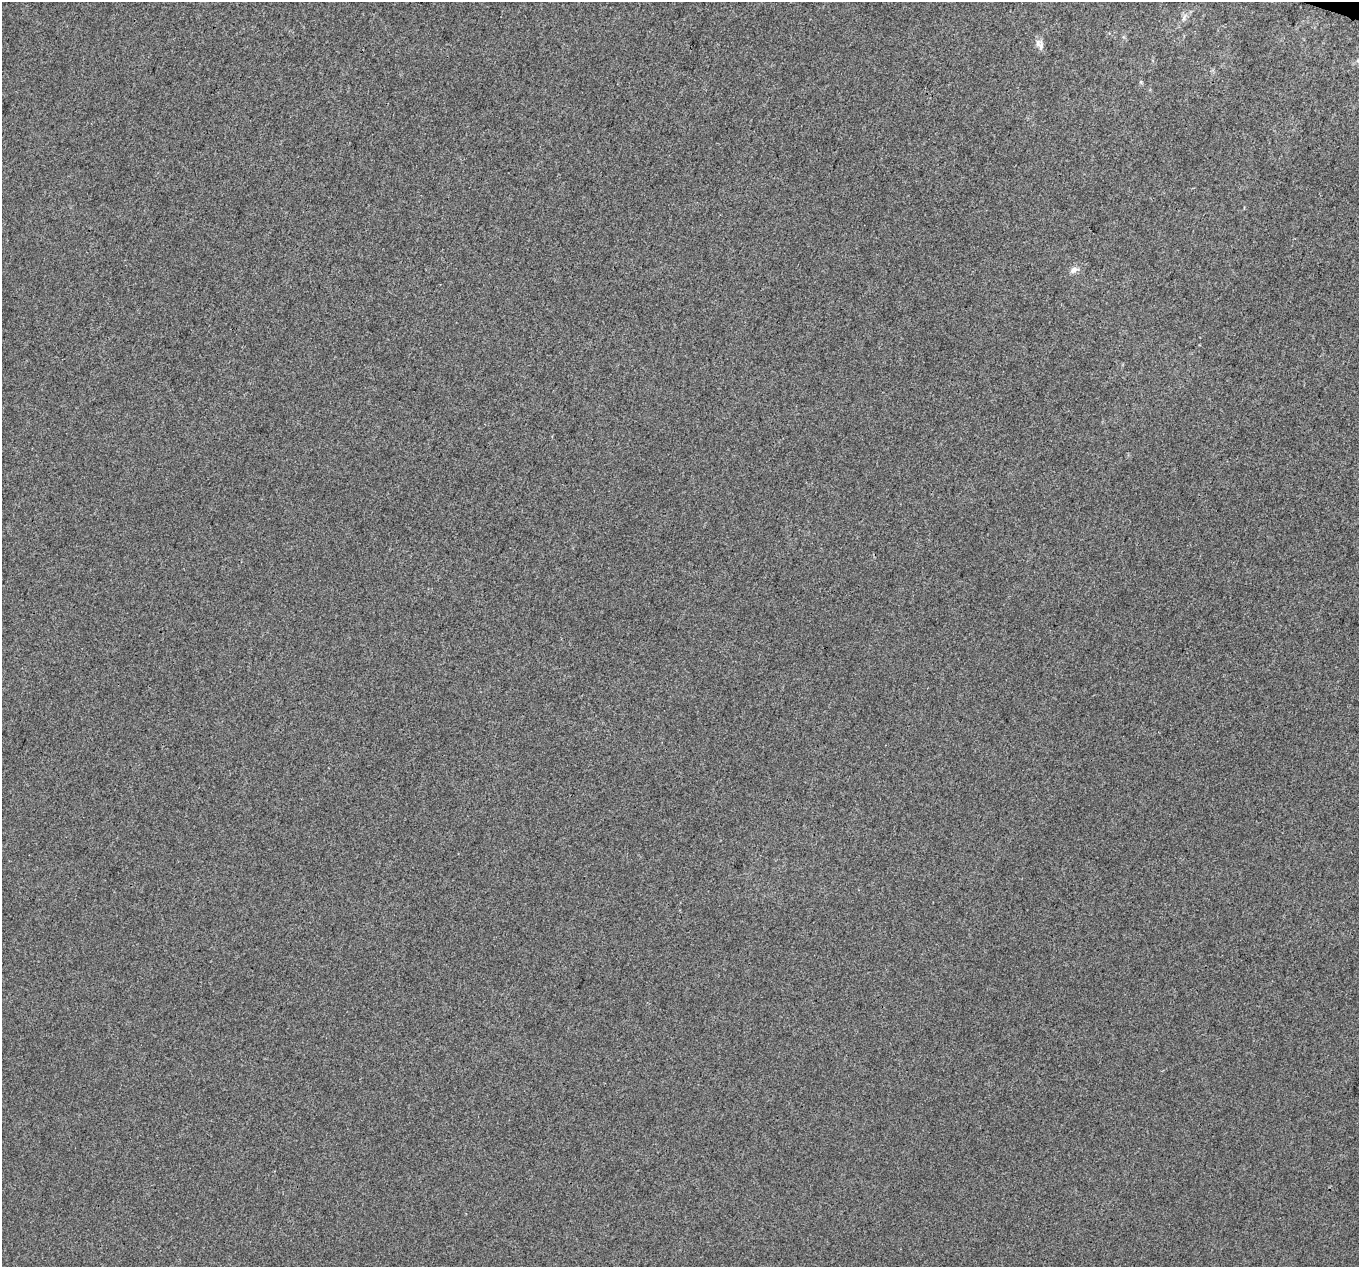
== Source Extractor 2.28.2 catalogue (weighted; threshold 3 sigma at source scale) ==
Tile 10 of 4 x 4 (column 2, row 3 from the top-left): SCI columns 1380-2736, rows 1533-2797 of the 5481 x 5658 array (HDU 1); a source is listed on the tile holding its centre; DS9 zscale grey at full resolution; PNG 1361 x 1269 px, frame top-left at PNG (2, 2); no overlay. Shown black and unused: <1% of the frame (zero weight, under 3 of 4 exposures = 5% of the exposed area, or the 3 px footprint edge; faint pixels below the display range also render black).
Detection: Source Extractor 2.28.2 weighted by HDU 2 'WHT'; one run over the whole footprint, this tile lists its part. Background 0.00107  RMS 0.0047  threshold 0.0212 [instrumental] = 3 sigma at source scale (4.5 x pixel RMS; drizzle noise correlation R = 1.50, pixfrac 1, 0.0396/0.0396 arcsec/px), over >= 5 px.
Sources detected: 3; all 3 listed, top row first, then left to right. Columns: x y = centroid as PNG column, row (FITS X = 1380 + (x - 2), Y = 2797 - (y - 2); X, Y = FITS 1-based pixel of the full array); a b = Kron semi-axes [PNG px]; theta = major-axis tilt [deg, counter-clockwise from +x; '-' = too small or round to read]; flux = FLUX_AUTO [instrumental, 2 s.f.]
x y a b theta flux
1184 18 8 6 70 1.4
1041 45 13 7 -81 2.4
1074 270 11 7 37 2